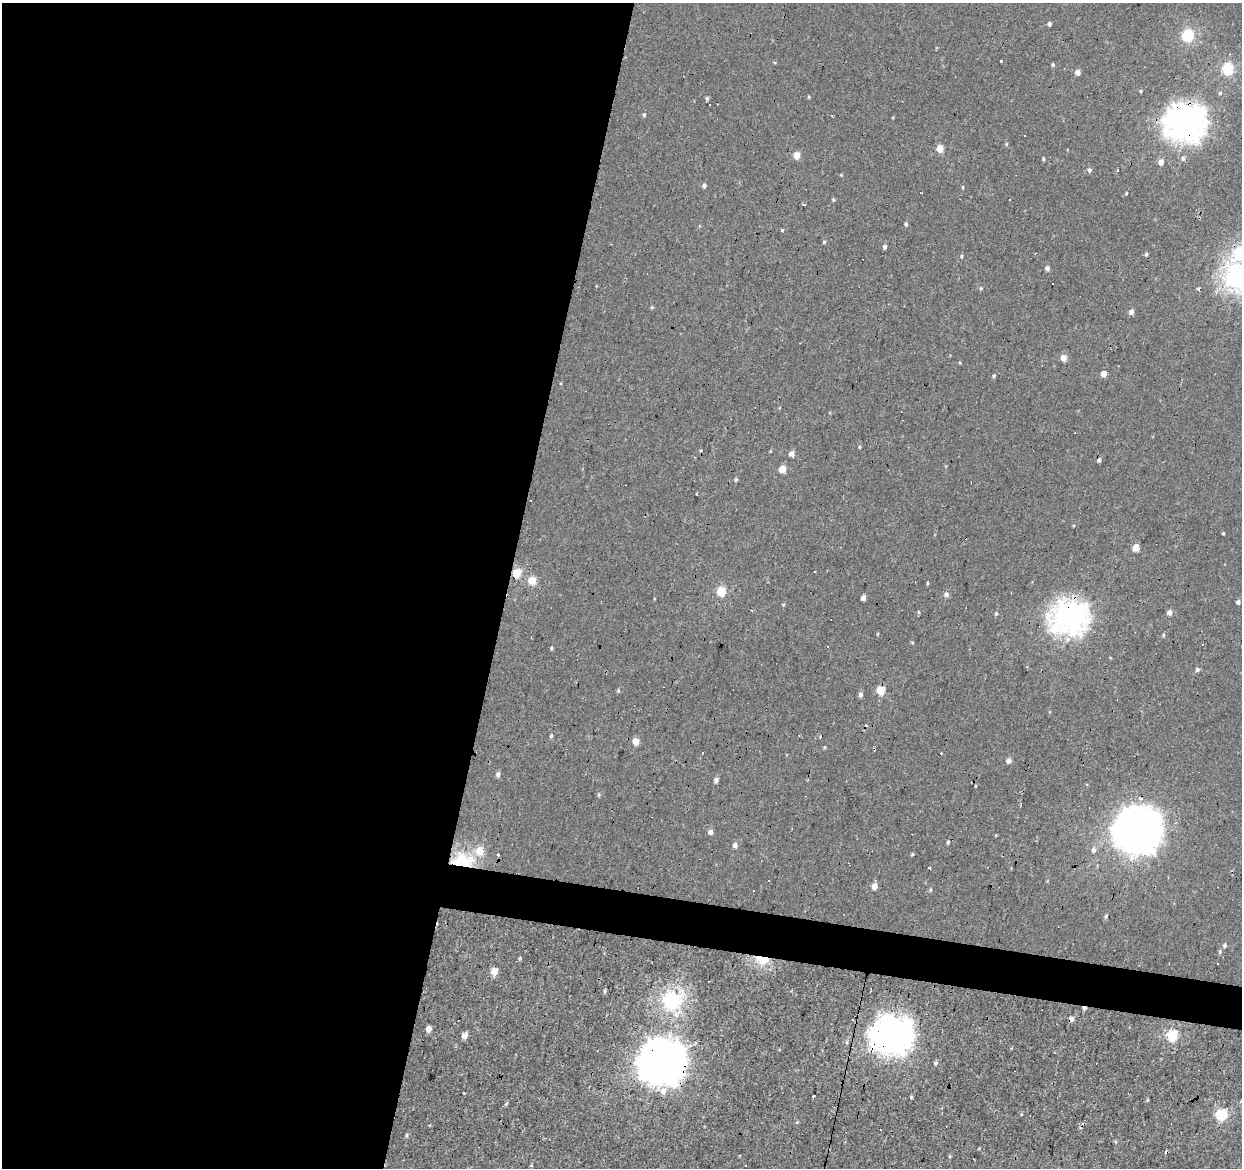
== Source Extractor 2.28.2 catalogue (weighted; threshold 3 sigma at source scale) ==
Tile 5 of 4 x 4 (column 1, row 2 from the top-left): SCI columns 5-1244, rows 2613-3778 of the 4965 x 5165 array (HDU 1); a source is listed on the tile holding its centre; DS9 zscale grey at full resolution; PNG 1244 x 1170 px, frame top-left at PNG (2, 3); no overlay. Shown black and unused: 43% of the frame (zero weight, under 2 of 3 exposures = <1% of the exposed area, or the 3 px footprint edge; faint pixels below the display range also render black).
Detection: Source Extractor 2.28.2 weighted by HDU 2 'WHT'; one run over the whole footprint, this tile lists its part. Background 6.68e-04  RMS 0.0053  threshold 0.0239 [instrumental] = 3 sigma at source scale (4.5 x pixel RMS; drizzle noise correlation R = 1.50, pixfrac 1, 0.0396/0.0396 arcsec/px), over >= 5 px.
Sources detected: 124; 16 cosmic-ray / hot-pixel residue — not listed; the other 108 listed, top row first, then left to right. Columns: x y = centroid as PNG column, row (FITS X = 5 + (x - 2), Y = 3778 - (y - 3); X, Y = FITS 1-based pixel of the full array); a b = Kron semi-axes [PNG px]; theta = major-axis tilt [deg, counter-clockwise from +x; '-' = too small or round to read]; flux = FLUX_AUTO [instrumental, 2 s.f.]
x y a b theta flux
1049 24 4 4 - 1.3
1188 35 6 5 - 53
1001 61 3 3 - 0.9
1053 64 5 4 - 0.71
1228 69 6 5 - 50
1077 72 4 4 - 3.5
1141 91 5 3 - 0.54
809 97 5 3 - 0.47
707 98 5 5 - 0.76
710 105 3 2 - 0.42
644 115 6 3 89 0.83
1186 123 15 13 4 580
1024 136 3 2 - 0.81
1006 144 4 4 - 0.54
940 149 5 5 - 11
796 155 5 4 - 9.3
1183 158 6 5 - 1.4
1043 159 4 4 - 0.6
1161 162 5 5 - 3.6
1089 170 6 6 - 1.2
1117 171 3 3 - 0.73
704 186 5 5 - 1.4
963 187 5 3 - 0.42
1126 193 3 3 - 2.8
833 200 5 4 - 0.66
803 204 3 3 - 3.3
906 224 5 4 - 0.9
782 230 3 3 - 3.2
824 242 5 3 - 0.65
884 247 5 4 - 1.4
1146 254 5 4 - 0.75
961 256 4 4 - 0.68
1047 268 5 5 - 1.9
1236 278 10 9 - 230
981 288 5 4 - 0.66
1131 312 5 4 - 2.7
1064 358 5 4 - 6.6
1104 374 4 4 - 6.3
994 376 4 4 - 0.76
859 447 4 4 - 0.53
791 454 4 4 - 3.8
1099 460 5 4 - 1.5
782 469 5 4 - 9
736 480 5 4 - 0.81
1223 533 3 3 - 0.49
1136 548 5 4 - 8.9
517 573 5 5 - 17
532 580 5 5 - 14
927 583 5 3 - 0.53
721 591 5 5 - 24
946 594 6 5 - 1.8
863 598 4 4 - 3.1
1238 602 4 4 - 1.6
784 604 5 3 - 0.56
1169 612 4 4 - 2.9
996 614 5 4 - 0.72
1069 617 13 12 - 410
1163 635 5 4 - 0.63
551 648 4 4 - 0.68
1197 669 5 4 - 1.3
881 690 5 5 - 16
618 691 5 4 - 0.73
860 694 6 5 - 1.4
551 736 5 4 - 0.79
636 741 5 4 - 7.7
825 747 5 3 - 0.49
1009 761 5 4 - 2.6
498 774 5 5 - 1.7
716 780 5 4 - 2.1
975 786 4 2 - 0.47
599 795 5 3 - 0.62
1138 829 16 15 - 1100
710 832 5 4 - 3.1
948 842 5 4 - 0.68
735 845 5 5 - 2.2
480 850 7 6 - 9.5
1093 850 6 5 - 1.9
498 854 3 2 - 0.98
912 854 5 3 - 0.58
461 863 6 5 - 150
930 867 3 3 - 1.8
874 886 7 5 75 4
930 890 5 3 - 0.61
1106 916 5 5 - 0.76
1224 945 5 5 - 1.2
1220 952 6 4 71 0.88
763 959 8 4 -6 44
1217 963 3 2 - 0.79
494 972 5 5 - 8.9
605 991 6 4 90 0.73
672 1000 7 7 - 150
1084 1008 5 4 - 1.3
1071 1019 4 4 - 3.8
428 1029 5 4 - 5.4
1172 1035 6 5 - 43
464 1036 5 4 - 5.1
892 1036 14 13 - 640
847 1042 6 4 -89 0.78
663 1063 16 15 - 1100
935 1063 6 5 - 1
663 1091 6 5 - 5.3
464 1093 3 2 - 0.55
813 1096 3 2 - 0.68
911 1097 4 4 - 0.59
1147 1100 5 3 - 0.5
506 1104 6 4 46 0.71
1221 1115 6 5 - 50
797 1122 5 4 - 0.56
Overlapping masked pixels (flux is a lower limit): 10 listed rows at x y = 1186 123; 1099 460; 517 573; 1069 617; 461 863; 763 959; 1084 1008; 1071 1019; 892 1036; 663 1063
Isophote crosses this tile's border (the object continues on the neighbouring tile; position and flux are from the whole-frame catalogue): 1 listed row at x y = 1236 278